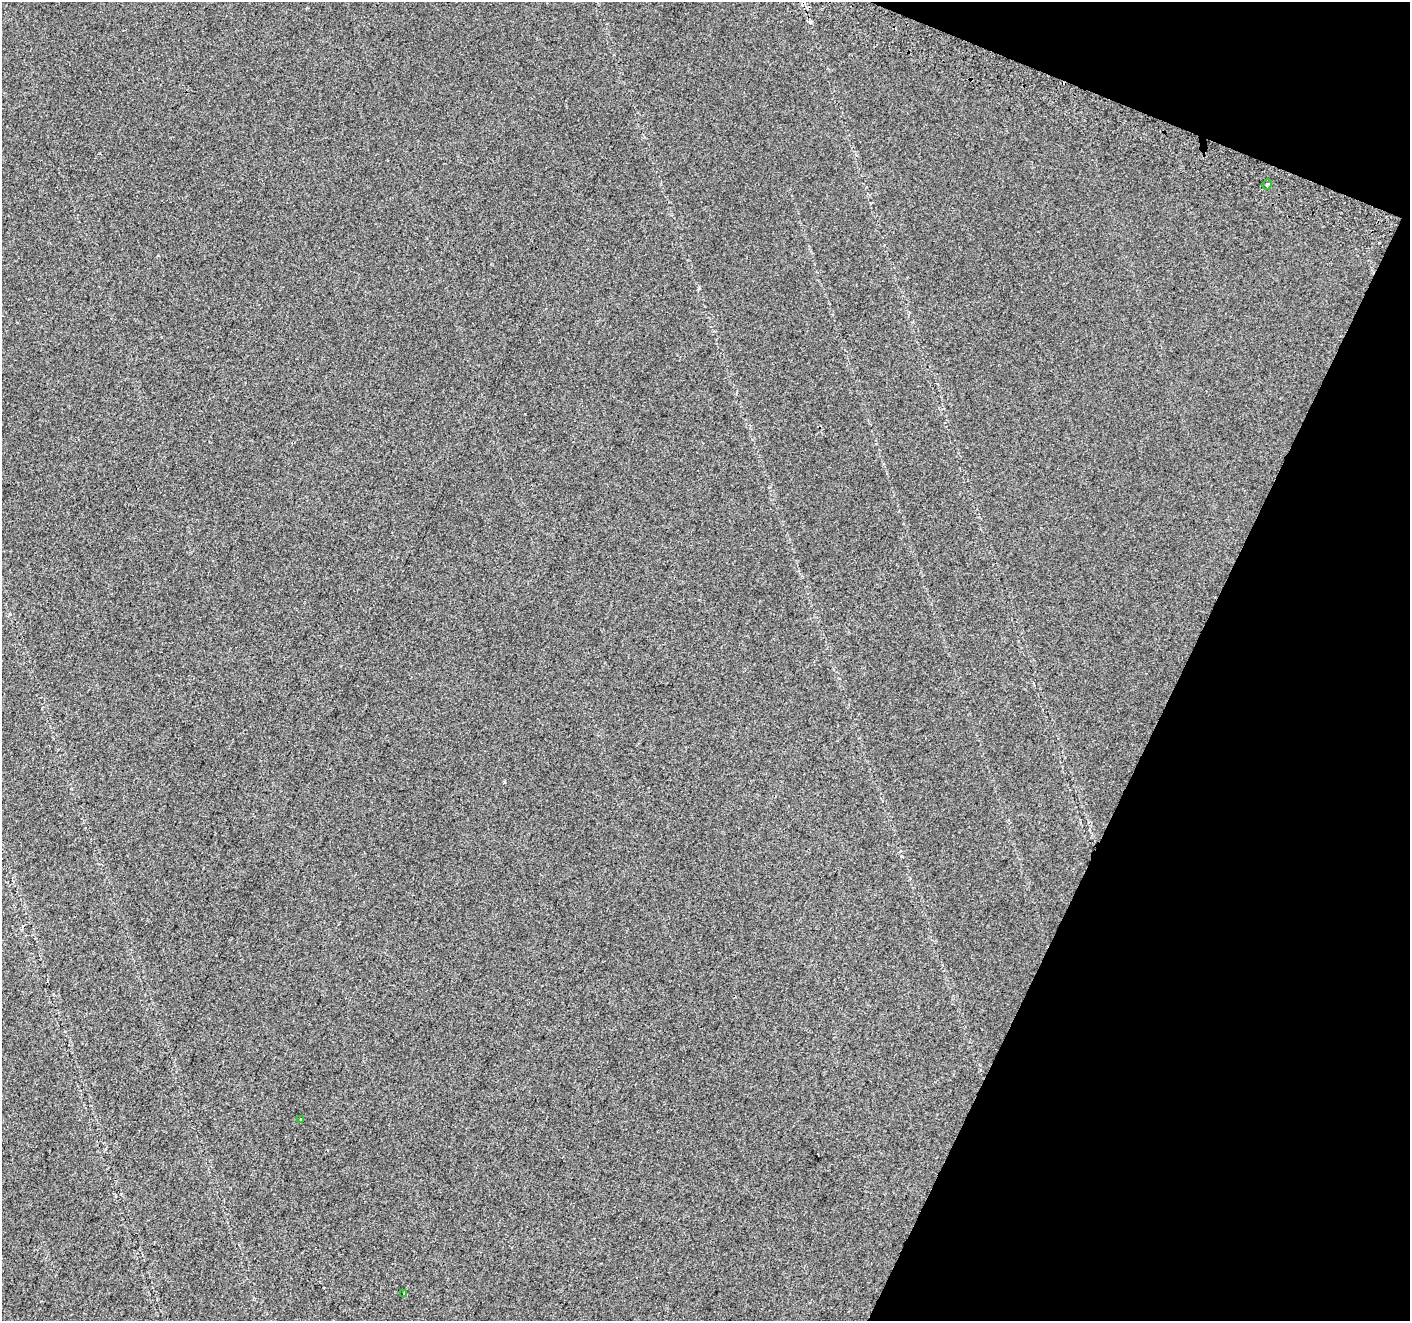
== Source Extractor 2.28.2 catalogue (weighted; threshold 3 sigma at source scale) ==
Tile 8 of 4 x 4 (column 4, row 2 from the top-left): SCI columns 4242-5649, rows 2885-4203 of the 5675 x 5835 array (HDU 1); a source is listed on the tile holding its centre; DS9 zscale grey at full resolution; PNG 1412 x 1323 px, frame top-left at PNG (2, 2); each listed source drawn as its Kron ellipse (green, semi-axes under 4 px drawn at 4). Shown black and unused: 20% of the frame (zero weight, under 2 of 3 exposures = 2% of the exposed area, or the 3 px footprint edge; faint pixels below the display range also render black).
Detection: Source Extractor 2.28.2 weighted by HDU 2 'WHT'; one run over the whole footprint, this tile lists its part. Background 0.0289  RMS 0.012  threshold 0.0525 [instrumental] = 3 sigma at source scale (4.5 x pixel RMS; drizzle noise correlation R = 1.50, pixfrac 1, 0.0396/0.0396 arcsec/px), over >= 5 px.
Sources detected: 5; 2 cosmic-ray / hot-pixel residue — neither listed nor drawn; the other 3 listed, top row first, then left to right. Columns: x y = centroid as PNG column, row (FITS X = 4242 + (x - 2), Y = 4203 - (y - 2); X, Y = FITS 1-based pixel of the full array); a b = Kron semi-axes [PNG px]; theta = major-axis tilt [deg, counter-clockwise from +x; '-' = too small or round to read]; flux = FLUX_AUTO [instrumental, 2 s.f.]
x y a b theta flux
1267 184 5 3 - 1.8
301 1120 3 2 - 2.2
404 1293 3 2 - 1.3